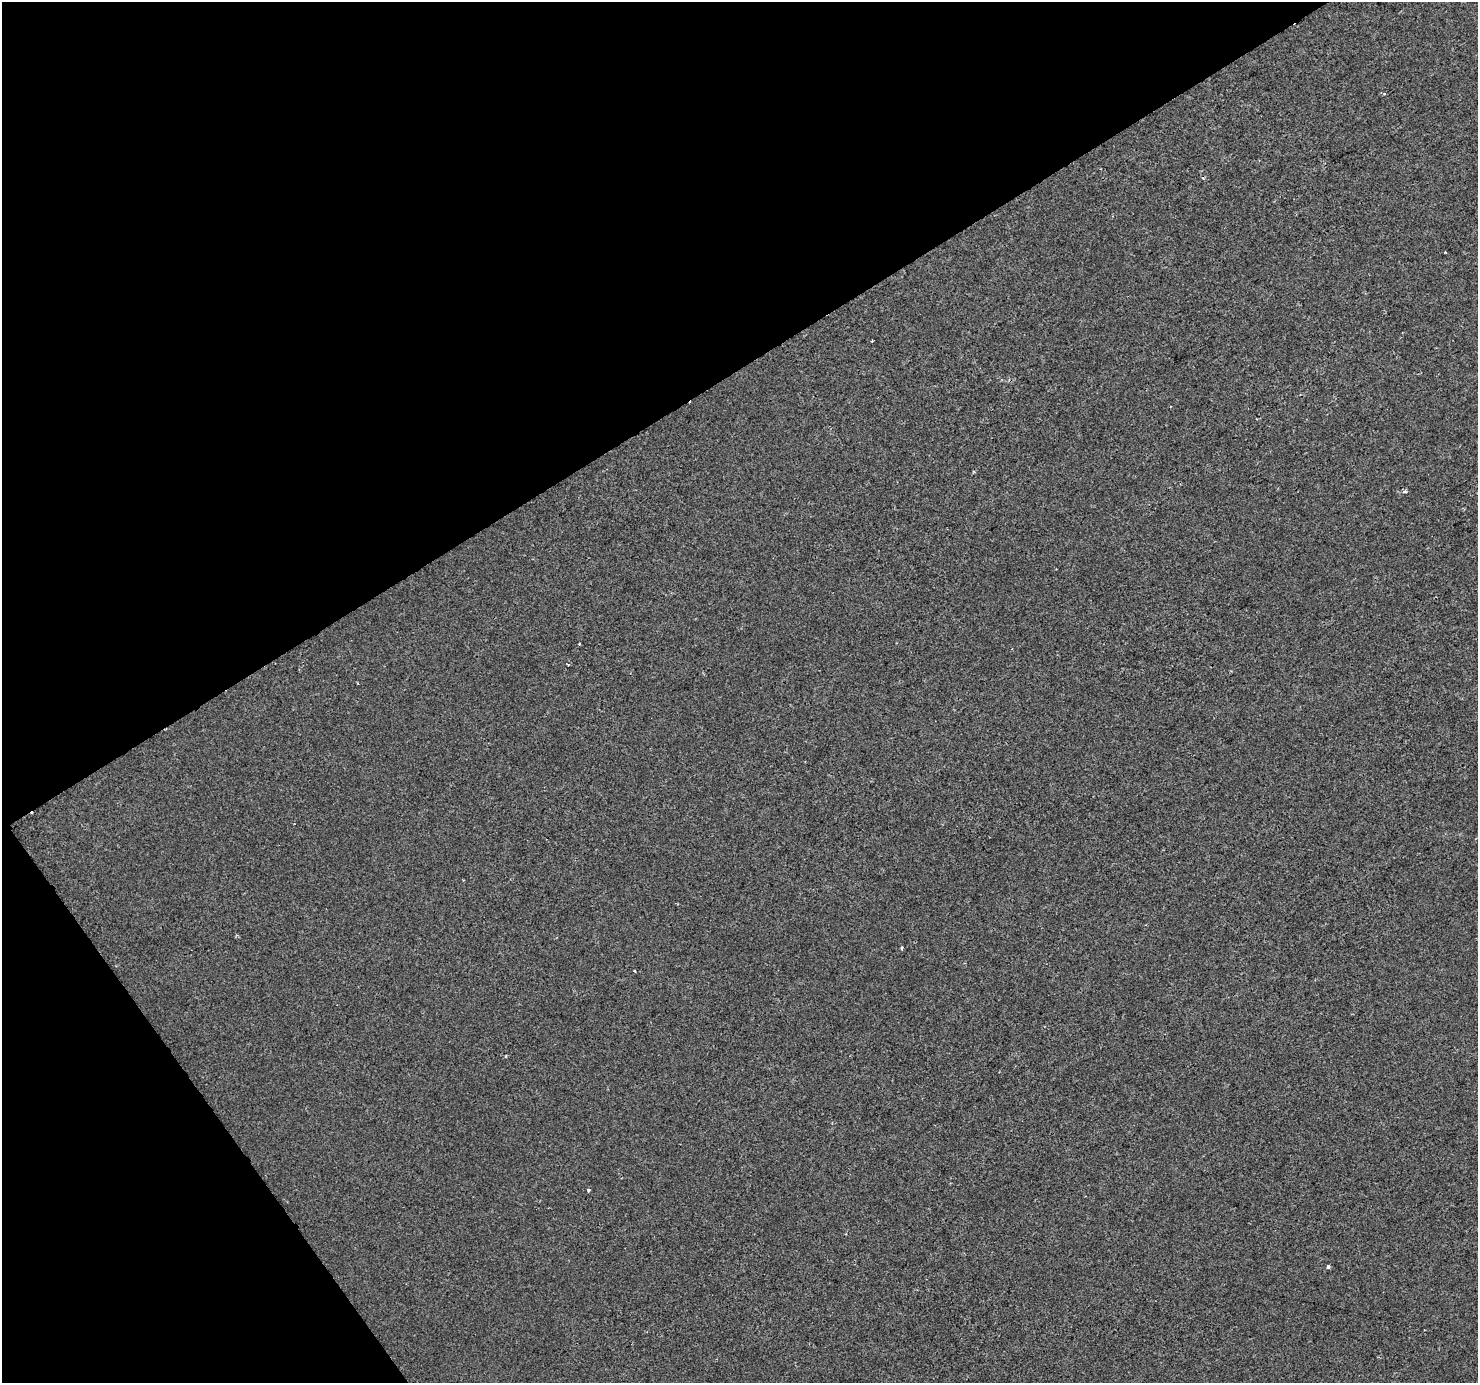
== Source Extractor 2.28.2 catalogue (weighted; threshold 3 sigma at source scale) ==
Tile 5 of 4 x 4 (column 1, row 2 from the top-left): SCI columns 5-1480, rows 2944-4324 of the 5908 x 5824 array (HDU 1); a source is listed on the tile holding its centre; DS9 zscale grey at full resolution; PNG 1480 x 1385 px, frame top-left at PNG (2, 2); no overlay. Shown black and unused: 33% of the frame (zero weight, under 2 of 3 exposures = <1% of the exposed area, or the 3 px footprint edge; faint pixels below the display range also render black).
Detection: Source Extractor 2.28.2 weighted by HDU 2 'WHT'; one run over the whole footprint, this tile lists its part. Background -1.21e-04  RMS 0.0042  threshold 0.0188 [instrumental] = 3 sigma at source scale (4.5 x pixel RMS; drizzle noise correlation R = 1.50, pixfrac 1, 0.0396/0.0396 arcsec/px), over >= 5 px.
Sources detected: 10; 3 cosmic-ray / hot-pixel residue — not listed; the other 7 listed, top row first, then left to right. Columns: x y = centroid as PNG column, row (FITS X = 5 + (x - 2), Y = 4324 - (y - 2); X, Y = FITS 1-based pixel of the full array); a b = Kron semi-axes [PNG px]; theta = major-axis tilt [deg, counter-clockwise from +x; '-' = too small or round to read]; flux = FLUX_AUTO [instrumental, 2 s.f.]
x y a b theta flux
872 341 3 2 - 0.44
1404 491 5 4 - 1.3
579 644 3 3 - 0.58
902 948 4 3 - 0.68
634 970 3 3 - 0.79
588 1190 3 3 - 1.3
1328 1266 4 3 - 1.8